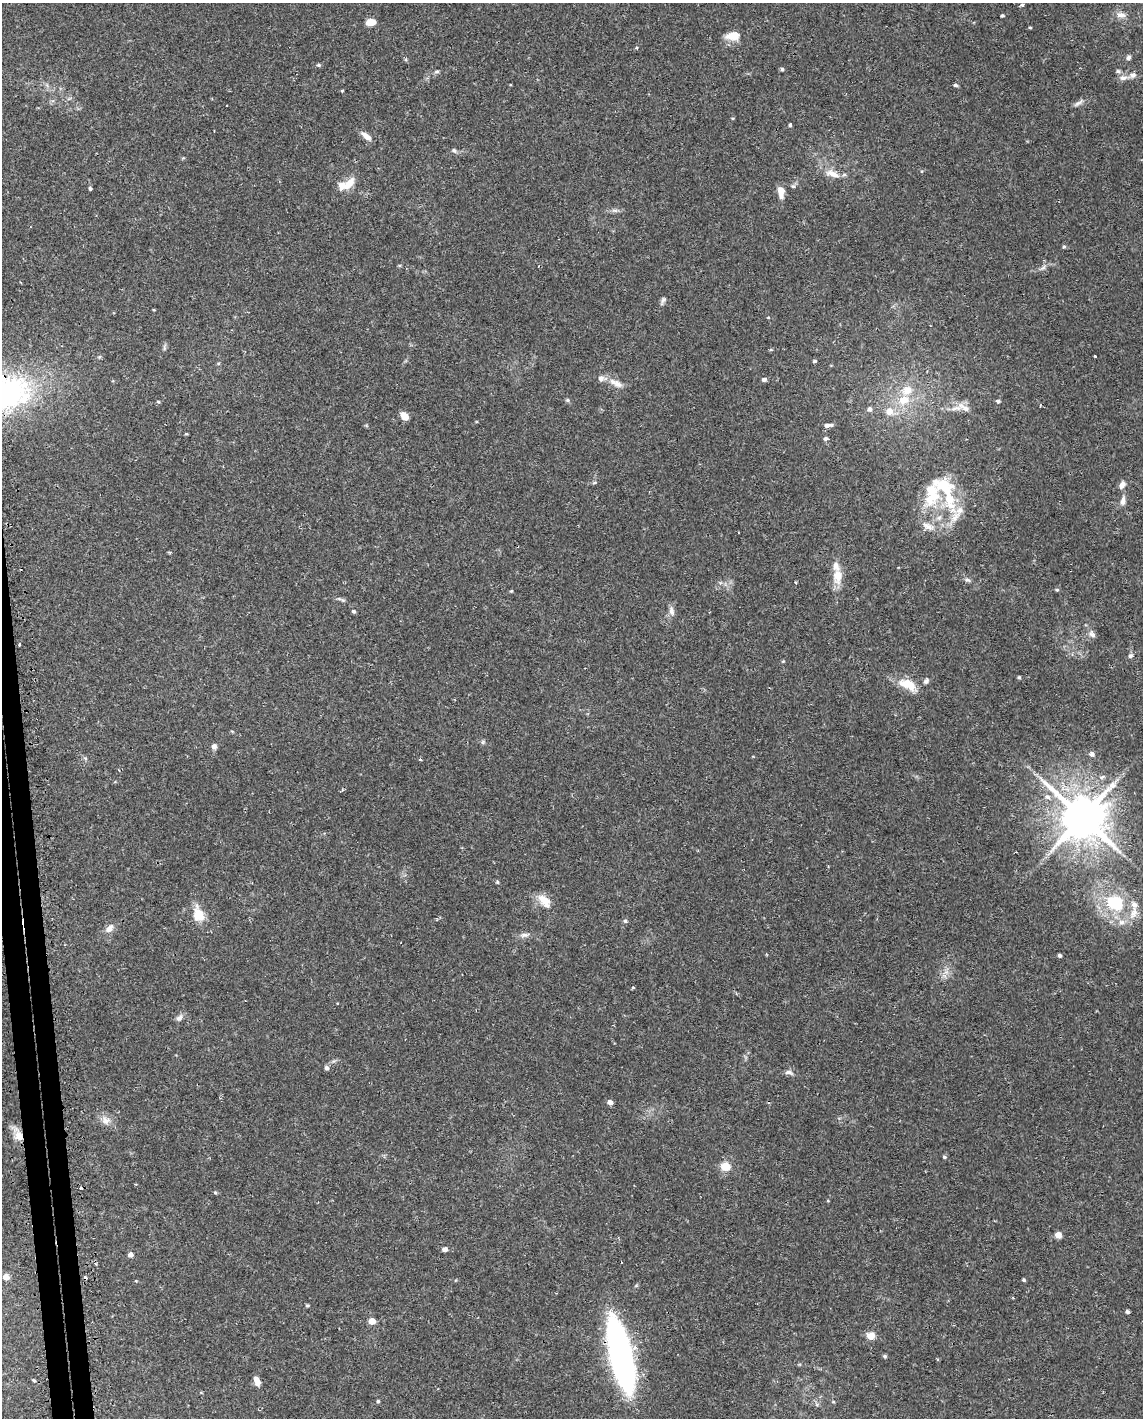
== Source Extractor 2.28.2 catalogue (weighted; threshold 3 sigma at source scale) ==
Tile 7 of 4 x 3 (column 3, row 2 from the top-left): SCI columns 2300-3440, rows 1501-2916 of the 4619 x 4388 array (HDU 1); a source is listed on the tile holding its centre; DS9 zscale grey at full resolution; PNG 1145 x 1420 px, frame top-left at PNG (2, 3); no overlay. Shown black and unused: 2% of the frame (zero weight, under 2 of 3 exposures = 3% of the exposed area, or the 3 px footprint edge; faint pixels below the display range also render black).
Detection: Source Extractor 2.28.2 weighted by HDU 2 'WHT'; one run over the whole footprint, this tile lists its part. Background 0.029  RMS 0.003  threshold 0.0137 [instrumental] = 3 sigma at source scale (4.5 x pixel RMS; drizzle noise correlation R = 1.50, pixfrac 1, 0.0396/0.0396 arcsec/px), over >= 5 px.
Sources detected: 124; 1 inside a brighter object's white glare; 4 cosmic-ray / hot-pixel residue — not listed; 16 inside a brighter listed object's ellipse — not listed separately; the other 103 listed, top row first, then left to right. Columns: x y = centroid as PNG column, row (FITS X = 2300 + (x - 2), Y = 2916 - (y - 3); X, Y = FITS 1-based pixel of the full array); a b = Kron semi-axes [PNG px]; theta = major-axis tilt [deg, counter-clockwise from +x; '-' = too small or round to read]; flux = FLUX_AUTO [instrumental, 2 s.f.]
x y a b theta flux
1021 5 3 3 - 1.8
1002 15 4 3 - 0.41
1121 15 12 8 0 1.9
370 22 9 6 7 3.2
1030 27 5 3 - 0.3
733 36 16 9 6 4.3
1128 57 6 6 - 0.74
319 65 6 4 18 0.45
782 69 4 4 - 0.53
1118 71 6 5 - 0.56
437 72 7 4 8 0.51
1123 78 12 7 4 1.5
510 84 3 2 - 0.44
955 85 6 4 -2 0.57
342 91 3 3 - 0.45
1078 103 15 5 34 1
790 125 4 3 - 0.57
366 136 14 6 -40 2
454 150 7 6 - 0.68
831 173 17 10 -18 3.1
349 183 15 9 46 3.3
793 186 6 5 - 0.52
90 188 4 3 - 1.1
781 192 14 7 -82 2.7
1064 246 6 4 1 0.39
1043 268 10 6 44 1
663 301 14 4 72 0.78
771 350 5 3 - 0.27
1095 356 3 2 - 0.35
814 361 5 4 - 0.37
601 378 9 7 3 1.2
764 379 5 4 - 0.81
617 384 14 9 -35 2.2
5 393 61 43 11 68
567 400 5 5 - 0.46
903 400 15 12 20 5.2
998 401 5 4 - 0.55
158 402 5 4 - 0.35
956 408 22 6 9 2.4
870 409 6 5 - 0.84
889 411 11 11 - 2.9
404 416 9 6 -45 2.7
827 426 7 6 - 0.84
186 434 5 3 - 0.28
826 438 5 4 - 0.72
594 483 6 3 19 0.38
1122 485 11 7 65 1.4
944 487 33 18 -32 12
1123 501 13 6 81 1.5
957 514 34 19 58 8.6
928 526 17 9 -26 2.7
837 576 21 12 -88 4.8
967 580 8 4 -8 0.68
1057 590 5 4 - 0.37
511 591 5 3 - 0.27
339 599 6 4 -19 0.51
353 611 5 4 - 0.51
671 611 14 7 -78 1.4
1092 634 10 7 -34 1.1
19 645 3 3 - 0.68
1130 656 7 5 44 0.73
783 661 5 4 - 0.3
1019 677 5 4 - 0.36
907 684 22 13 -17 5.7
483 742 6 5 - 0.52
214 746 7 6 - 0.93
1092 754 6 5 - 1.2
85 758 6 4 -19 0.46
420 759 3 3 - 0.47
1082 817 13 12 - 1300
497 882 5 4 - 0.35
544 900 17 10 -30 4
1115 903 25 20 -32 15
198 914 20 13 -71 5.3
625 921 6 5 - 0.52
109 928 14 8 47 2
525 935 13 6 7 1.3
1060 956 5 4 - 0.57
946 972 6 6 - 1
633 987 4 3 - 0.31
179 1018 9 7 40 1.2
327 1068 6 6 - 0.69
789 1072 12 6 -13 1.1
610 1102 6 5 - 1.3
105 1120 13 10 -23 2.4
19 1136 10 10 - 3.1
944 1157 5 4 - 0.42
725 1166 7 7 - 5.6
215 1193 5 4 - 0.36
1058 1235 6 6 - 2.2
445 1249 5 4 - 1.4
130 1255 6 5 - 1.2
6 1277 7 6 - 2.1
1024 1280 5 3 - 0.37
307 1305 5 4 - 0.39
1127 1312 4 4 - 0.55
372 1321 5 5 - 3.4
871 1336 10 8 -1 2.5
885 1356 5 4 - 0.53
622 1357 68 22 -78 82
34 1380 5 3 - 0.36
257 1381 9 6 -66 2.5
378 1401 4 4 - 0.42
Overlapping masked pixels (flux is a lower limit): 2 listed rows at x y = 5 393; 19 1136
Isophote crosses this tile's border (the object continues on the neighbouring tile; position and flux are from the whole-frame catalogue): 1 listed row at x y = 5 393